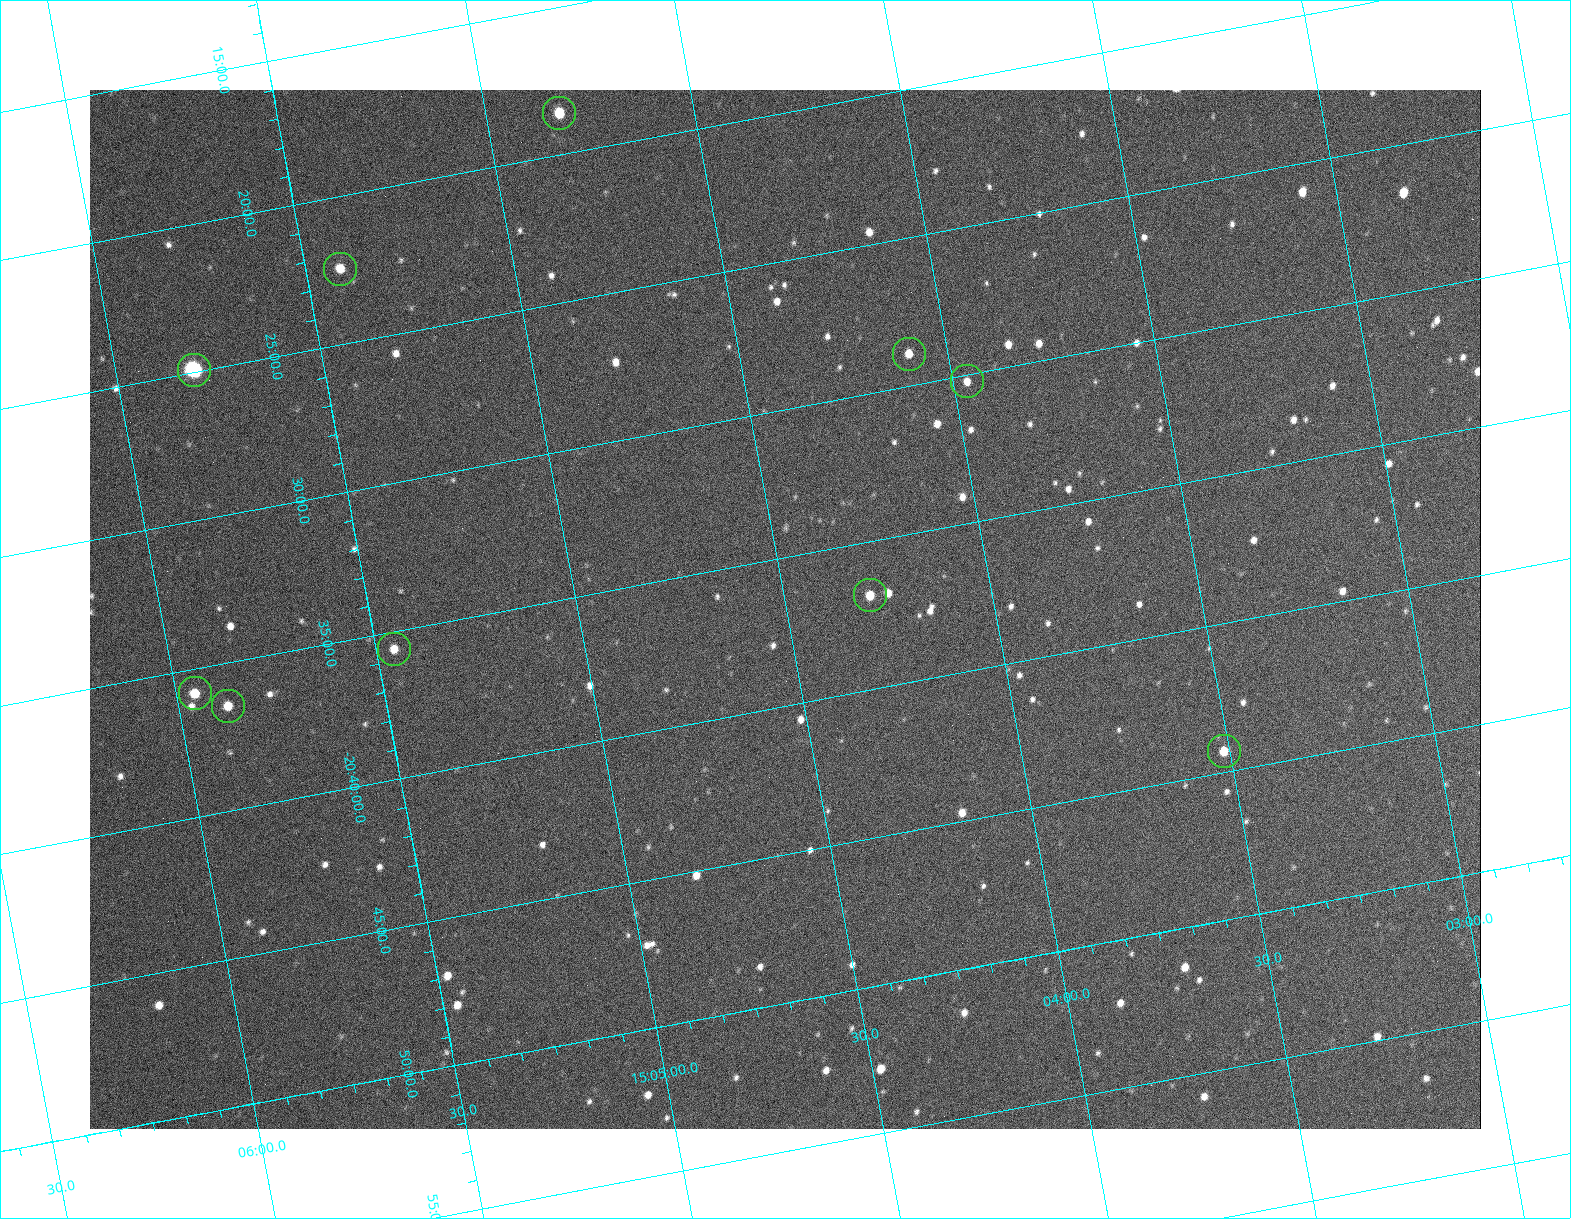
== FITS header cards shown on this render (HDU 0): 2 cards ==
NAXIS1  =                 1391
NAXIS2  =                 1039

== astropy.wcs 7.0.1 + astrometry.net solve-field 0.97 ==
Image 1391 x 1039 px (HDU 0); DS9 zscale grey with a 90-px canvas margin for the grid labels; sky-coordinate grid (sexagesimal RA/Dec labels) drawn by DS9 from the SOLVED WCS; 10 Tycho-2 reference stars matched to detected sources circled (green)
Header WCS: none
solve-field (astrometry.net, Tycho-2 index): SOLVED blind (the file carries no WCS)
Solved WCS: RA---TAN-SIP/DEC--TAN-SIP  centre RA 15:04:30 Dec -20:37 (226.13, -20.61 deg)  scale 2.05 arcsec/px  FOV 47.6' x 35.6'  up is -10 deg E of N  parity normal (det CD < 0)
(file carries no celestial WCS; the grid is the blind solution)
Tycho-2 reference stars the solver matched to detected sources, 10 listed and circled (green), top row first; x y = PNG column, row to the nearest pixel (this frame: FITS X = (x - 90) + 1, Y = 1039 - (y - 90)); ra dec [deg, ICRS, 3 dp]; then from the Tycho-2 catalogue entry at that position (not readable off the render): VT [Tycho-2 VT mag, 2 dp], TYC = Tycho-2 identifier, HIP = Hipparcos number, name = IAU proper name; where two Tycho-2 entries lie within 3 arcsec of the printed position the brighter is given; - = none
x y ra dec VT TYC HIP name
559 113 226.206 -20.310 11.07 6177-752-1 - -
340 269 226.354 -20.374 12.19 6177-832-1 - -
909 354 226.023 -20.482 12.14 6177-581-1 - -
194 370 226.453 -20.415 8.61 6177-774-1 73867 -
967 381 225.992 -20.504 12.32 6176-789-1 - -
870 595 226.073 -20.614 11.45 6177-746-1 - -
394 649 226.364 -20.593 11.72 6177-722-1 - -
195 693 226.489 -20.597 11.38 6177-735-1 - -
228 706 226.470 -20.608 11.86 6177-732-1 - -
1224 751 225.878 -20.738 11.38 6180-219-1 - -